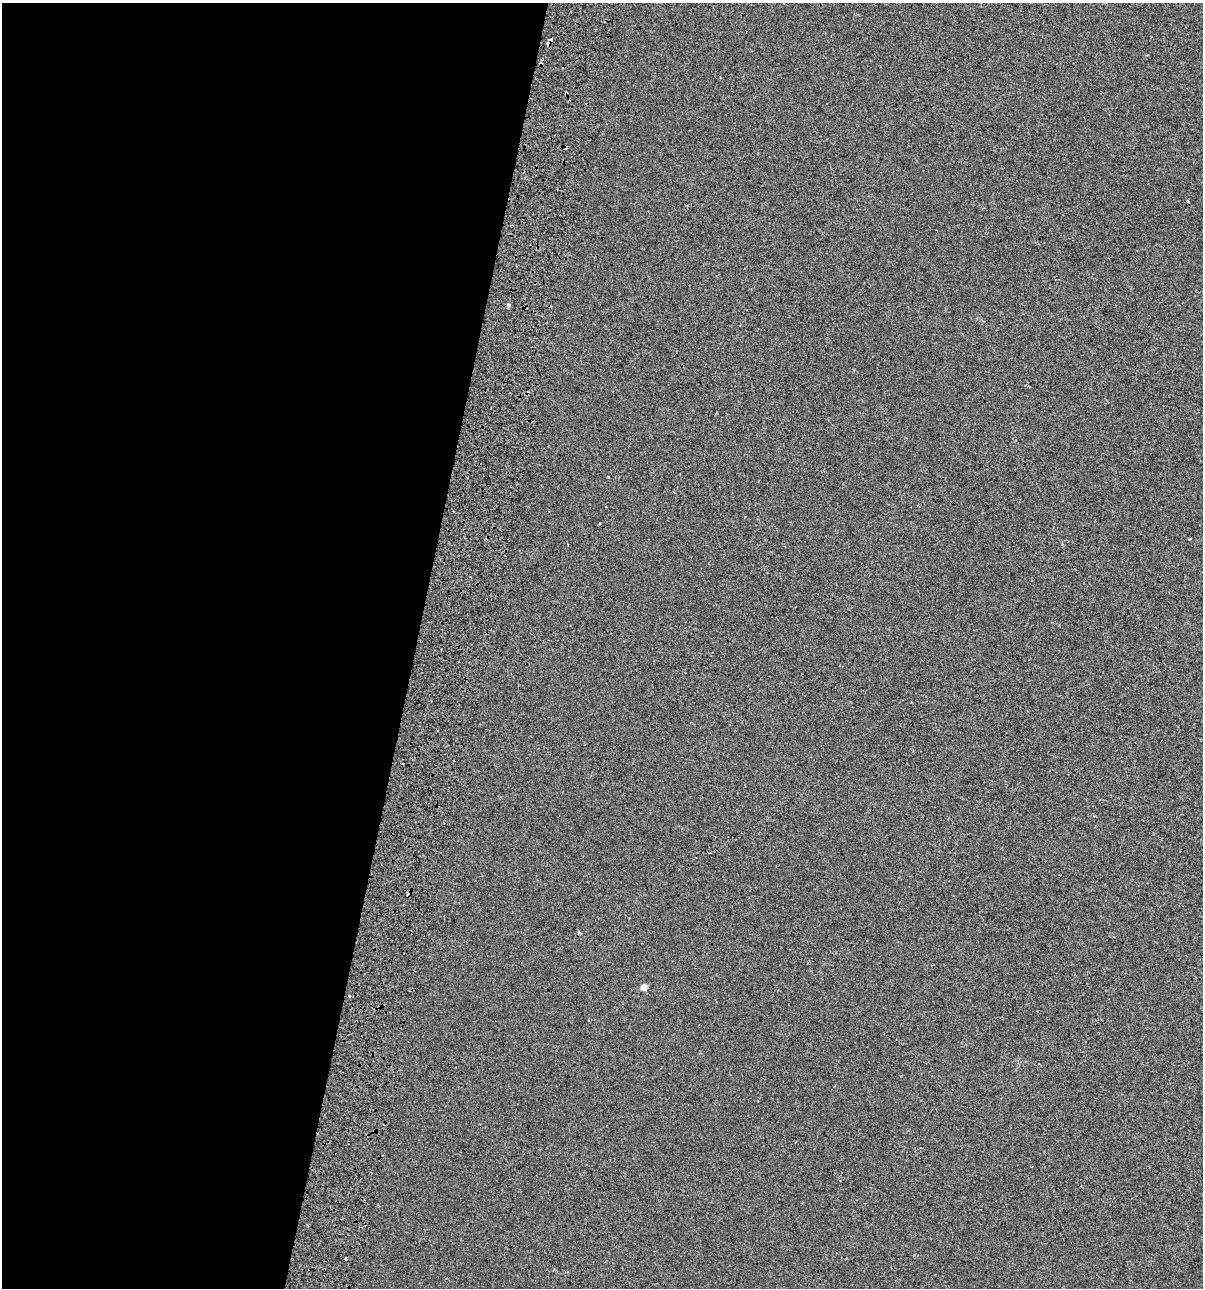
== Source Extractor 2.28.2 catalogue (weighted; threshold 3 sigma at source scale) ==
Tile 5 of 4 x 4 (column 1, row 2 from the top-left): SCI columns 389-1589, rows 2663-3948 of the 5520 x 5333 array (HDU 1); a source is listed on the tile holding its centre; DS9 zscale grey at full resolution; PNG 1205 x 1290 px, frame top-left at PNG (2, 3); no overlay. Shown black and unused: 35% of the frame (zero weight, under 2 of 3 exposures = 7% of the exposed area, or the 3 px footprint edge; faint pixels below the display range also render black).
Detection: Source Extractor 2.28.2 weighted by HDU 2 'WHT'; one run over the whole footprint, this tile lists its part. Background -6.32e-04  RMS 0.0045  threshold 0.0204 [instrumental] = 3 sigma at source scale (4.5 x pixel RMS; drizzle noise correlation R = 1.50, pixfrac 1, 0.0396/0.0396 arcsec/px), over >= 5 px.
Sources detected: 12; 4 cosmic-ray / hot-pixel residue — not listed; the other 8 listed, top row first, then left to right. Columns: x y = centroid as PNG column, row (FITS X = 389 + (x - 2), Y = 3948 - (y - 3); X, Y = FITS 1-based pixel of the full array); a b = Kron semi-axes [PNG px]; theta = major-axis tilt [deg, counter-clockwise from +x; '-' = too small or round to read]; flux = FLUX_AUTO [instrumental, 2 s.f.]
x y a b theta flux
549 43 4 3 - 2.9
1187 201 3 2 - 0.33
509 305 3 3 - 2.9
1189 539 4 2 - 0.3
579 933 5 4 - 1.2
644 987 5 4 - 4.6
349 996 3 3 - 1.1
345 1259 3 3 - 2.4
Overlapping masked pixels (flux is a lower limit): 2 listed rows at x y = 549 43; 579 933